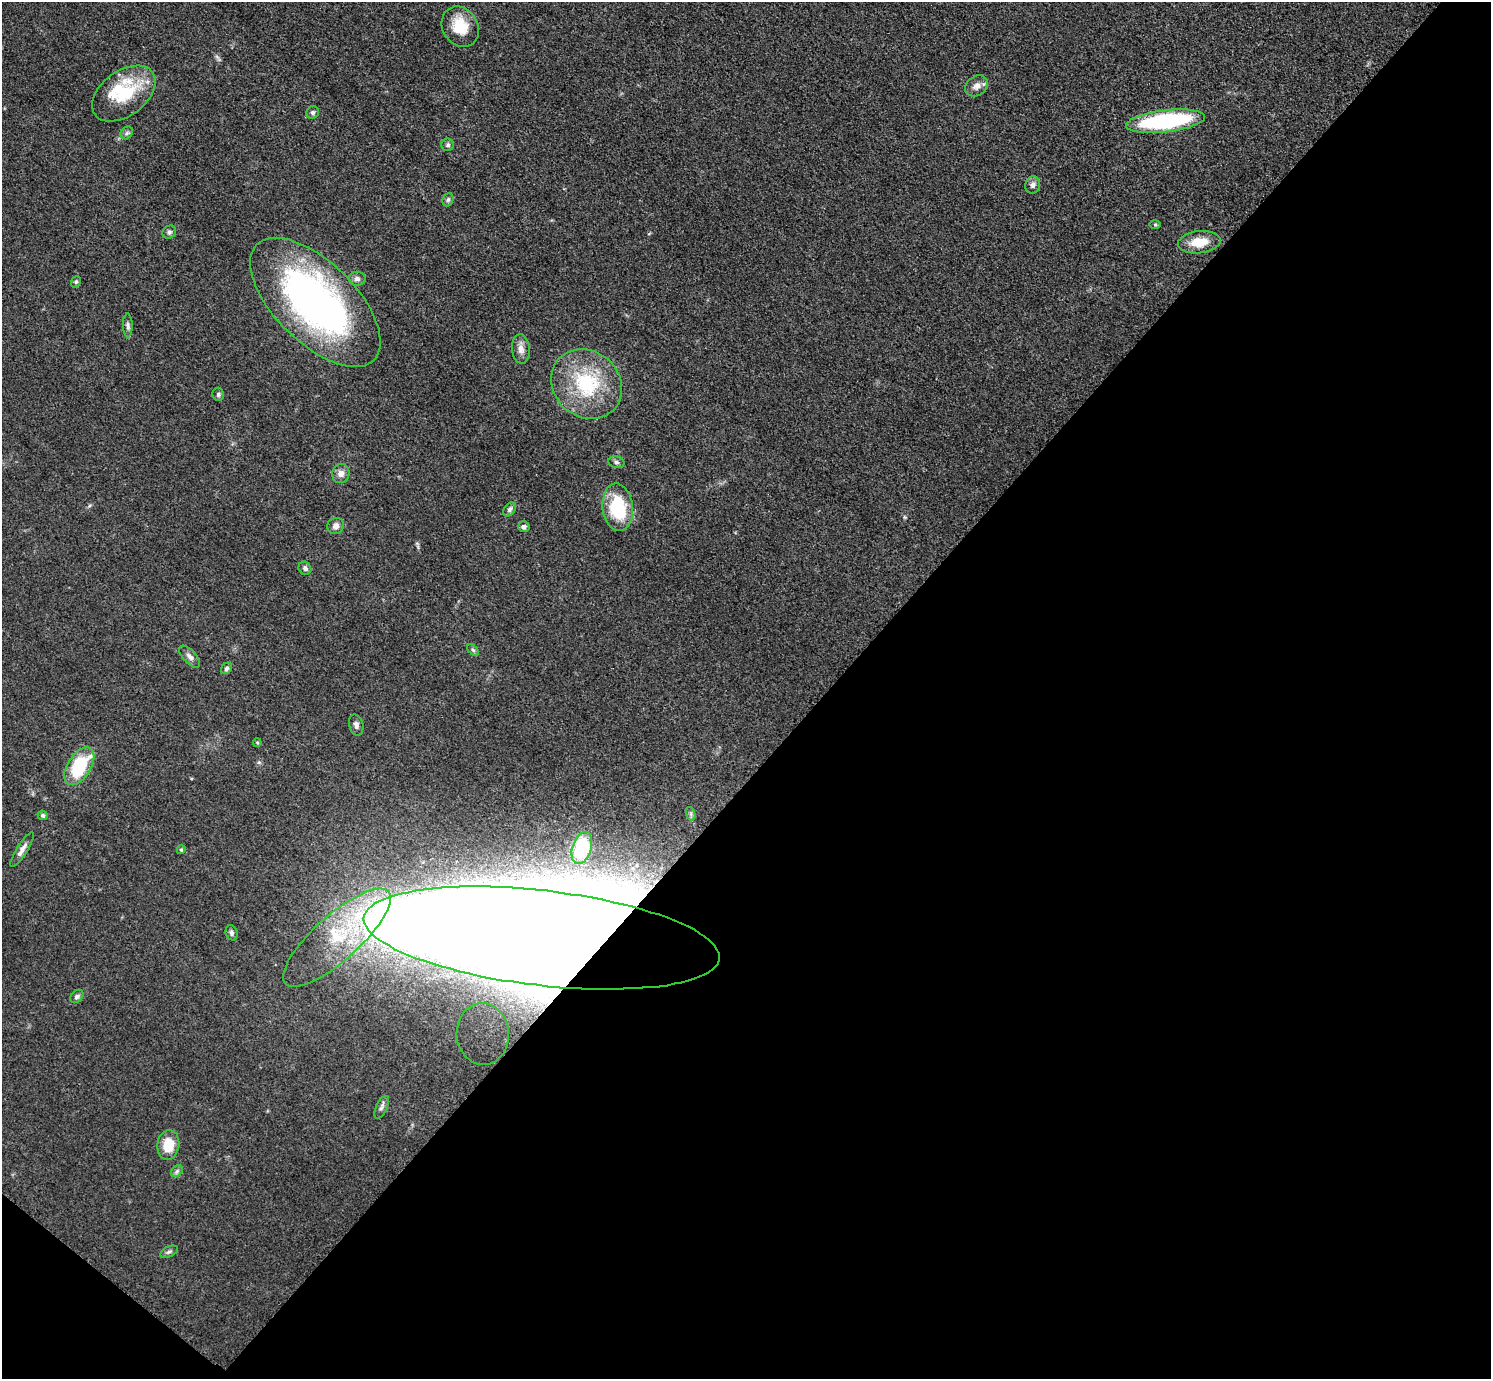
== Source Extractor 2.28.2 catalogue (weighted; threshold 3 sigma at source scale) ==
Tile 15 of 4 x 4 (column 3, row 4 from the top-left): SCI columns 2992-4480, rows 165-1541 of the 5978 x 5981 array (HDU 1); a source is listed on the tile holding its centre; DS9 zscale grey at full resolution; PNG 1493 x 1381 px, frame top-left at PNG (2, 2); each listed source drawn as its Kron ellipse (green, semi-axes under 4 px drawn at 4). Shown black and unused: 45% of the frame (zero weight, under 3 of 5 exposures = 1% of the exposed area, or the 3 px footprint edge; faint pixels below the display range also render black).
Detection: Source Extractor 2.28.2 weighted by HDU 2 'WHT'; one run over the whole footprint, this tile lists its part. Background 0.0533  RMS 0.0058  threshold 0.026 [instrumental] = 3 sigma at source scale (4.5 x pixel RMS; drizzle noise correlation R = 1.50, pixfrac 1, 0.05/0.05 arcsec/px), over >= 5 px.
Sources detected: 49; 3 inside a brighter listed object's ellipse — not listed separately; the other 46 listed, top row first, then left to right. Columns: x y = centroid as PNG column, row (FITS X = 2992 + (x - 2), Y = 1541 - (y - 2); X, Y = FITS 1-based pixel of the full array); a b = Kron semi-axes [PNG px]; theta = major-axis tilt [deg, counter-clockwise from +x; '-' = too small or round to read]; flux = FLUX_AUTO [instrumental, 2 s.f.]
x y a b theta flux
460 27 21 17 -57 16
977 86 12 9 33 3.9
124 93 36 22 37 27
313 112 6 6 - 1.4
1165 121 40 11 7 77
127 133 7 5 46 1.3
448 145 6 6 - 1.4
1033 185 9 7 75 2.2
448 200 7 5 67 1.1
1155 225 6 4 0 0.69
169 232 7 6 - 1.3
1199 242 21 11 6 11
357 279 8 7 - 2.3
76 282 6 4 68 0.94
315 302 82 40 -45 220
128 325 12 5 -89 1.6
521 349 15 9 -85 4.1
587 384 37 33 -42 46
218 394 6 6 - 1.2
616 462 8 6 -16 1.3
341 474 10 8 73 3.7
618 507 24 15 -83 33
510 509 8 5 51 1.6
335 526 8 7 - 2.9
524 527 5 5 - 1.7
305 568 7 6 - 1.6
473 650 7 4 -44 0.96
190 657 14 6 -48 2.5
227 668 6 5 - 1.2
356 725 11 7 -76 2.1
257 743 4 3 - 0.66
79 766 21 11 57 34
691 814 7 4 -72 1.4
43 815 5 4 - 1.3
582 848 16 9 72 11
22 850 20 5 58 3.7
181 850 4 3 - 0.9
232 933 8 6 -71 1.5
337 938 69 22 42 45
542 938 179 47 -7 5700
77 997 7 5 43 1.6
483 1034 31 26 -86 57
382 1107 12 5 64 1.9
168 1145 15 11 83 13
177 1171 7 5 45 1.4
169 1252 9 5 24 1.4
Overlapping masked pixels (flux is a lower limit): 1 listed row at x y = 542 938